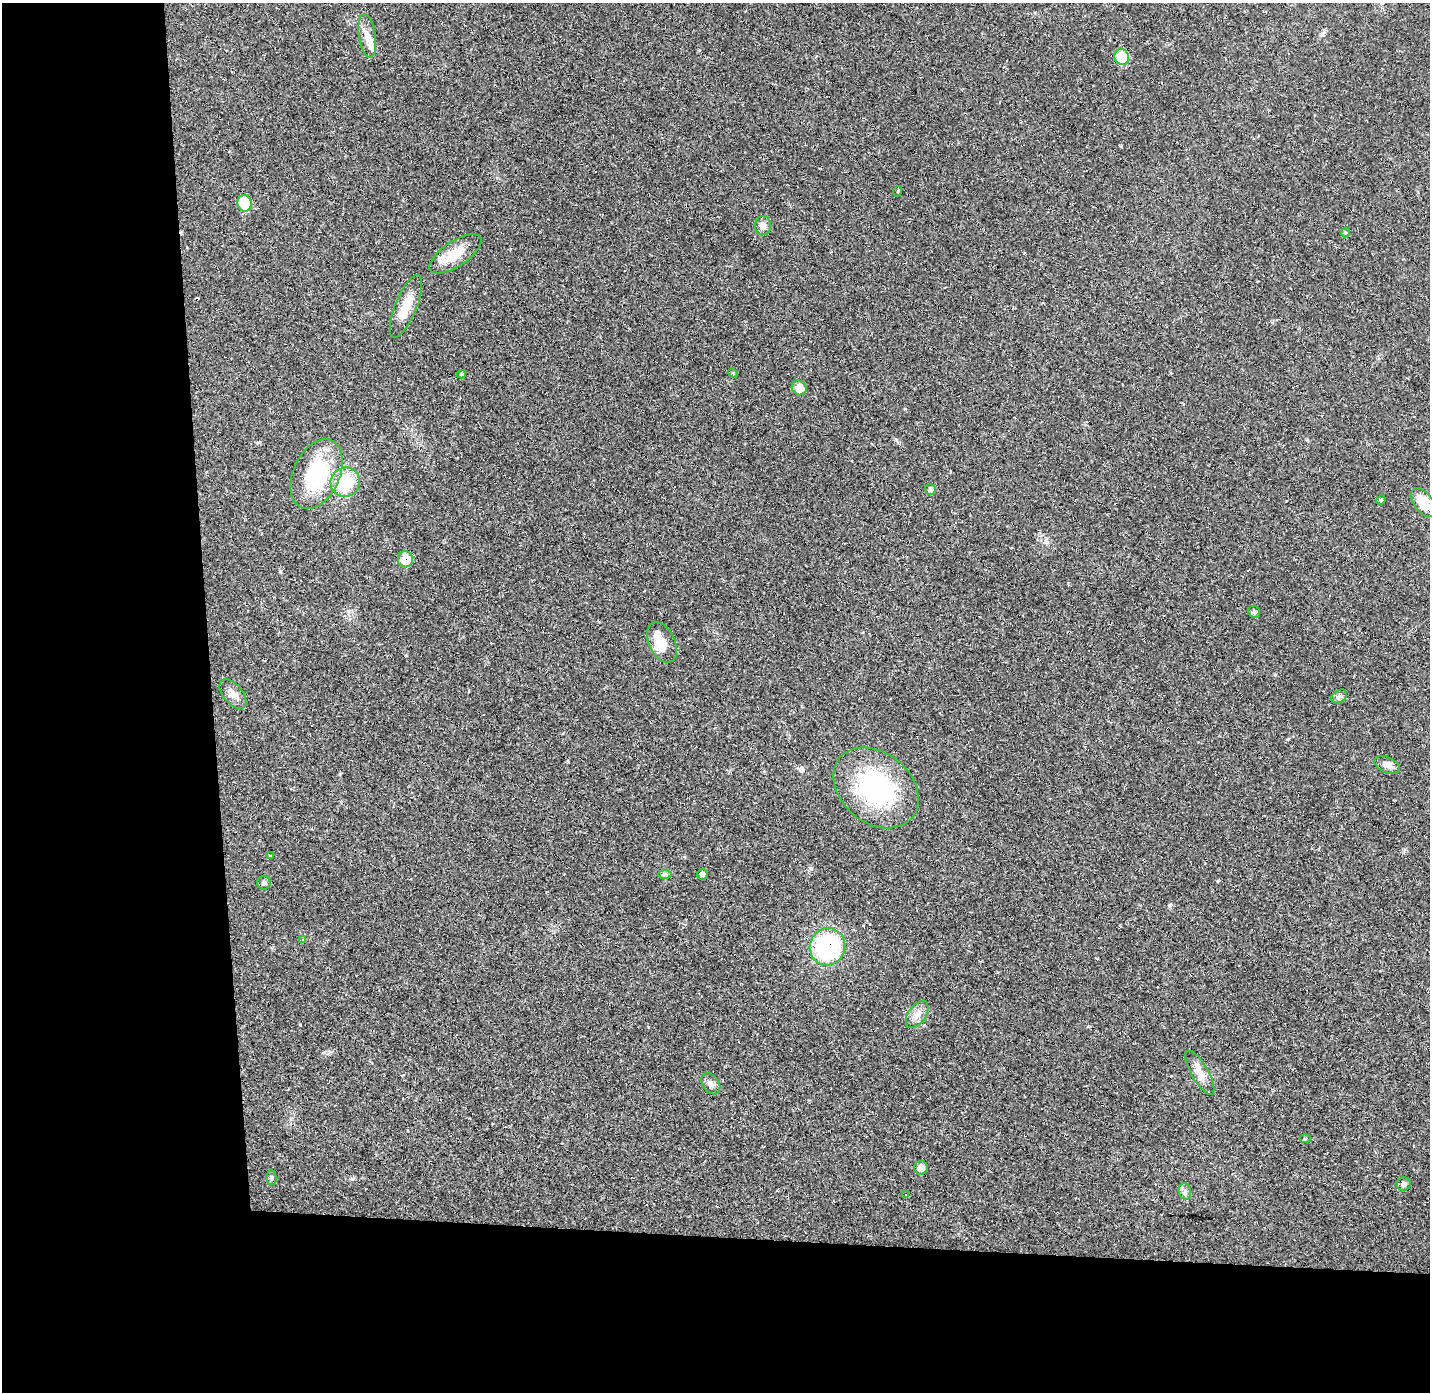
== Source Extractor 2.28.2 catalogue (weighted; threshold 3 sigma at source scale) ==
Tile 7 of 3 x 3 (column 1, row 3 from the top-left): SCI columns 1-1428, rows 42-1431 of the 4285 x 4255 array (HDU 1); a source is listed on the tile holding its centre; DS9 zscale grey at full resolution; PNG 1432 x 1394 px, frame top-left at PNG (2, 3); each listed source drawn as its Kron ellipse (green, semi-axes under 4 px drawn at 4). Shown black and unused: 24% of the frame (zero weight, under 2 of 3 exposures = <1% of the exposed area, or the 3 px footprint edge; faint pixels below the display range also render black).
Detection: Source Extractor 2.28.2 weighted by HDU 2 'WHT'; one run over the whole footprint, this tile lists its part. Background 0.0431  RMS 0.0043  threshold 0.0193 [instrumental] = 3 sigma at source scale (4.5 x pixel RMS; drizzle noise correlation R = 1.50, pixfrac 1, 0.05/0.05 arcsec/px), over >= 5 px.
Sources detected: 43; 1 inside a brighter object's white glare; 4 cosmic-ray / hot-pixel residue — neither listed nor drawn; the other 38 listed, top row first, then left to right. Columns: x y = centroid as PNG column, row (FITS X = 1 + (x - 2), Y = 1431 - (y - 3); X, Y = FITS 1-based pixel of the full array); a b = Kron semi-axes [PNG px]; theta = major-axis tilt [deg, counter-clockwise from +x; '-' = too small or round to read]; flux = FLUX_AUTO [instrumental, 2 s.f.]
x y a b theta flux
367 36 22 8 -81 4.4
1122 57 8 7 - 14
898 191 5 3 - 0.35
244 203 8 7 - 13
763 226 9 8 - 2
1345 233 5 3 - 0.43
455 254 30 12 33 10
406 306 33 11 68 8.1
733 373 5 4 - 0.47
462 374 4 3 - 0.59
799 388 8 7 - 4.5
317 474 37 23 66 35
345 482 15 14 - 18
931 489 6 5 - 1.1
1381 500 5 4 - 0.43
1423 503 17 9 -54 8.2
405 559 8 7 - 8.1
1254 612 6 5 - 0.78
662 643 21 13 -65 8.5
233 694 18 9 -51 3.1
1339 697 9 6 36 1.2
1387 765 13 8 -25 2.3
876 788 47 35 -40 49
270 855 3 2 - 0.29
665 874 7 4 0 0.78
702 874 5 5 - 1.1
264 883 7 6 - 1.1
302 939 3 3 - 0.45
827 947 19 17 75 49
917 1014 15 9 56 3.2
1200 1073 25 8 -60 4.3
711 1084 11 8 -54 2
1305 1139 5 3 - 0.4
921 1168 7 6 - 2.7
271 1177 7 5 -90 0.84
1404 1184 7 6 - 1.4
1185 1192 8 6 -75 1.3
906 1195 3 2 - 0.28
Overlapping masked pixels (flux is a lower limit): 2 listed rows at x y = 405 559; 827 947
Unlisted compact peaks at least as high as the median listed source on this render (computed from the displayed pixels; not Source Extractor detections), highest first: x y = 1170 905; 1218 881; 352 1179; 810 868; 1288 739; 340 774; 1121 146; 905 409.